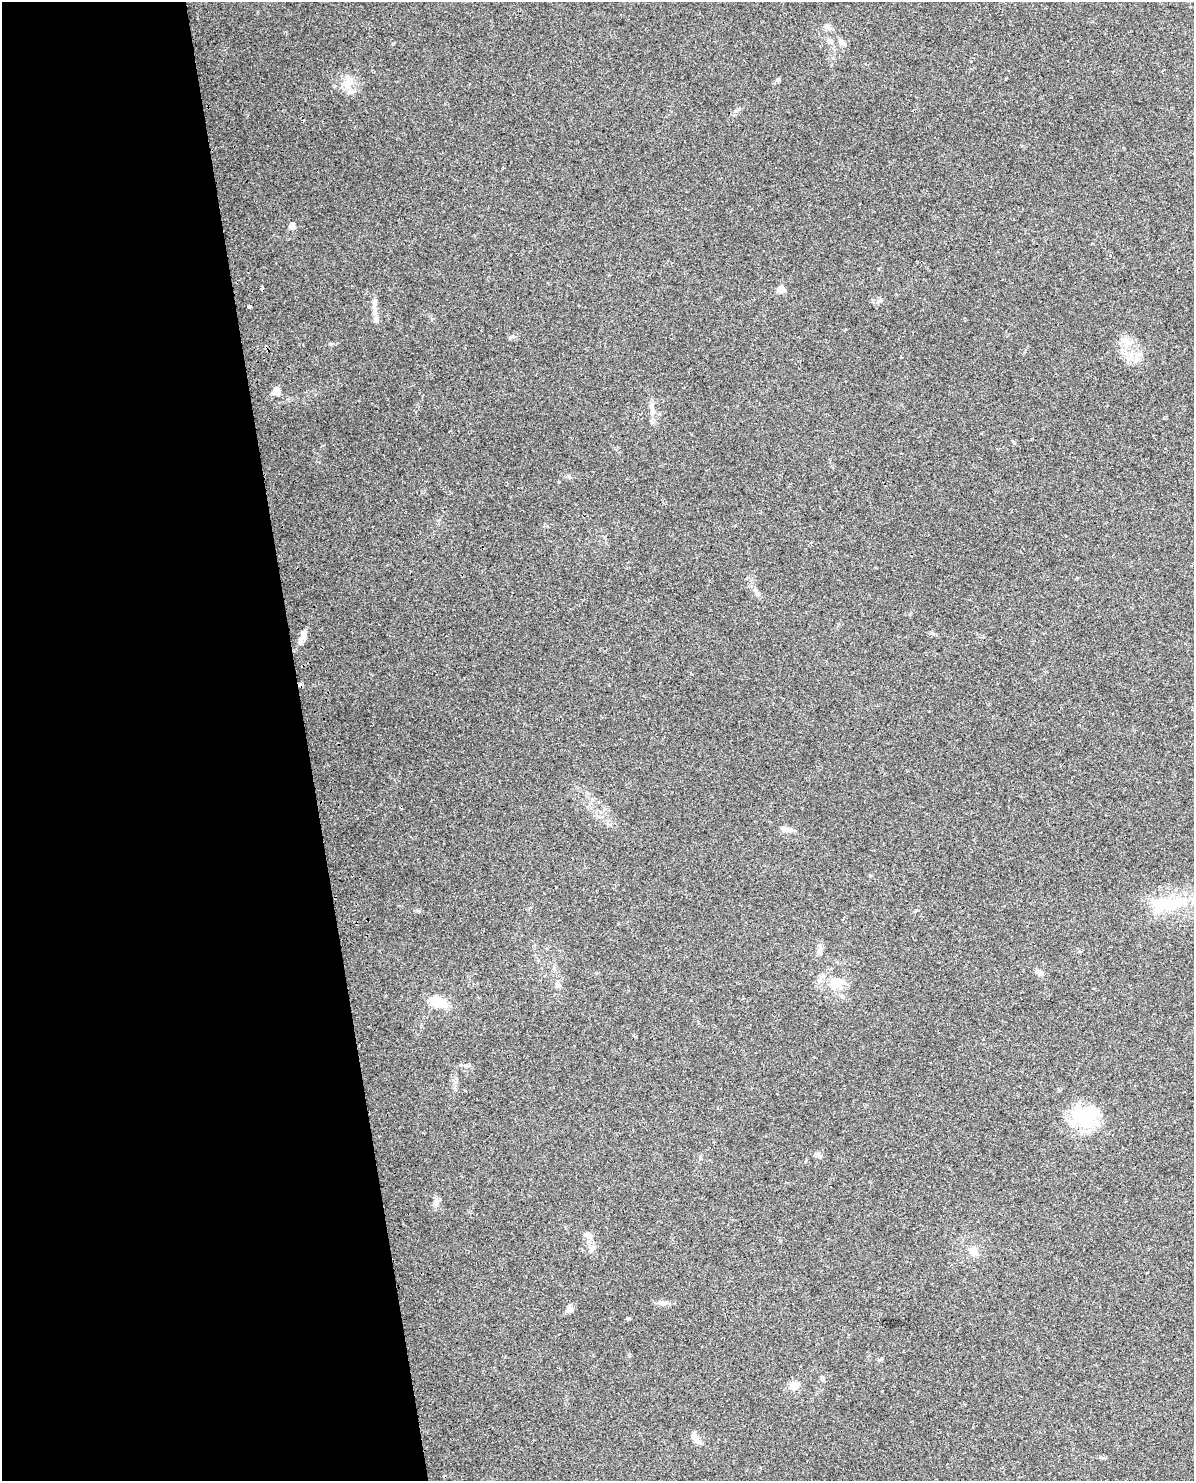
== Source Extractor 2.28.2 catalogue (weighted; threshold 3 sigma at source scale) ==
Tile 5 of 4 x 3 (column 1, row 2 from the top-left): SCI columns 32-1223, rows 1551-3029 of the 4828 x 4534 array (HDU 1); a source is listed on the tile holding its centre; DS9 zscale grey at full resolution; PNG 1196 x 1483 px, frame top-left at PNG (2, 2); no overlay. Shown black and unused: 26% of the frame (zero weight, under 2 of 3 exposures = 2% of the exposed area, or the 3 px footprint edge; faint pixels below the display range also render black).
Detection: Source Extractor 2.28.2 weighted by HDU 2 'WHT'; one run over the whole footprint, this tile lists its part. Background 0.0735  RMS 0.009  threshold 0.0404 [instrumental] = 3 sigma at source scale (4.5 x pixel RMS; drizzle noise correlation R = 1.50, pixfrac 1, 0.0396/0.0396 arcsec/px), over >= 5 px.
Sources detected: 43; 1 inside a brighter object's white glare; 2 cosmic-ray / hot-pixel residue — not listed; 1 inside a brighter listed object's ellipse — not listed separately; the other 39 listed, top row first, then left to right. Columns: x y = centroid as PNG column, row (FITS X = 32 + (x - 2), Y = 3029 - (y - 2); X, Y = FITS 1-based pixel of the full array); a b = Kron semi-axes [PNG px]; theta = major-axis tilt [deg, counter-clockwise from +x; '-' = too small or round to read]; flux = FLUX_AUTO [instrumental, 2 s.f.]
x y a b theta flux
827 26 8 7 - 3.1
842 43 10 6 -31 3.1
778 80 5 5 - 2
347 84 19 9 87 9.5
292 226 5 5 - 8.3
262 288 4 3 - 4
781 289 5 5 - 18
374 303 14 7 84 4.7
249 306 4 3 - 7
376 320 10 7 79 4
512 336 7 4 19 1.4
1125 340 18 9 -21 8.7
1138 354 11 6 -13 4.6
276 391 11 8 -64 5.1
652 412 8 7 - 3.4
569 477 7 4 -54 1.4
757 593 11 6 -55 3.5
303 635 15 7 67 7.2
786 829 13 7 -8 4.6
1167 904 57 20 12 51
418 911 6 4 -18 1.2
819 952 11 7 87 4
1039 972 11 6 -20 3.6
819 980 8 6 67 3.3
836 983 20 13 28 15
558 985 9 6 -30 2.8
438 1002 23 13 -24 17
1082 1117 28 23 -24 48
818 1155 12 5 -44 2.4
436 1202 10 7 86 4.8
588 1235 10 8 -28 5.6
591 1250 7 6 - 2.4
974 1251 16 11 -61 7.7
661 1303 12 6 -26 3.7
570 1309 11 7 -78 3.5
628 1318 5 4 - 1
822 1378 6 5 - 2
793 1386 11 9 17 6.9
695 1438 16 8 -62 7
Overlapping masked pixels (flux is a lower limit): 1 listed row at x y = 262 288
Unlisted compact peaks at least as high as the median listed source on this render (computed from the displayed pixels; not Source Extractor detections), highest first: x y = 331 344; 700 1158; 878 301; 739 109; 1100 1457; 916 910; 932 633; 393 44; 1014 443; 559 482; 870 876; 304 120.